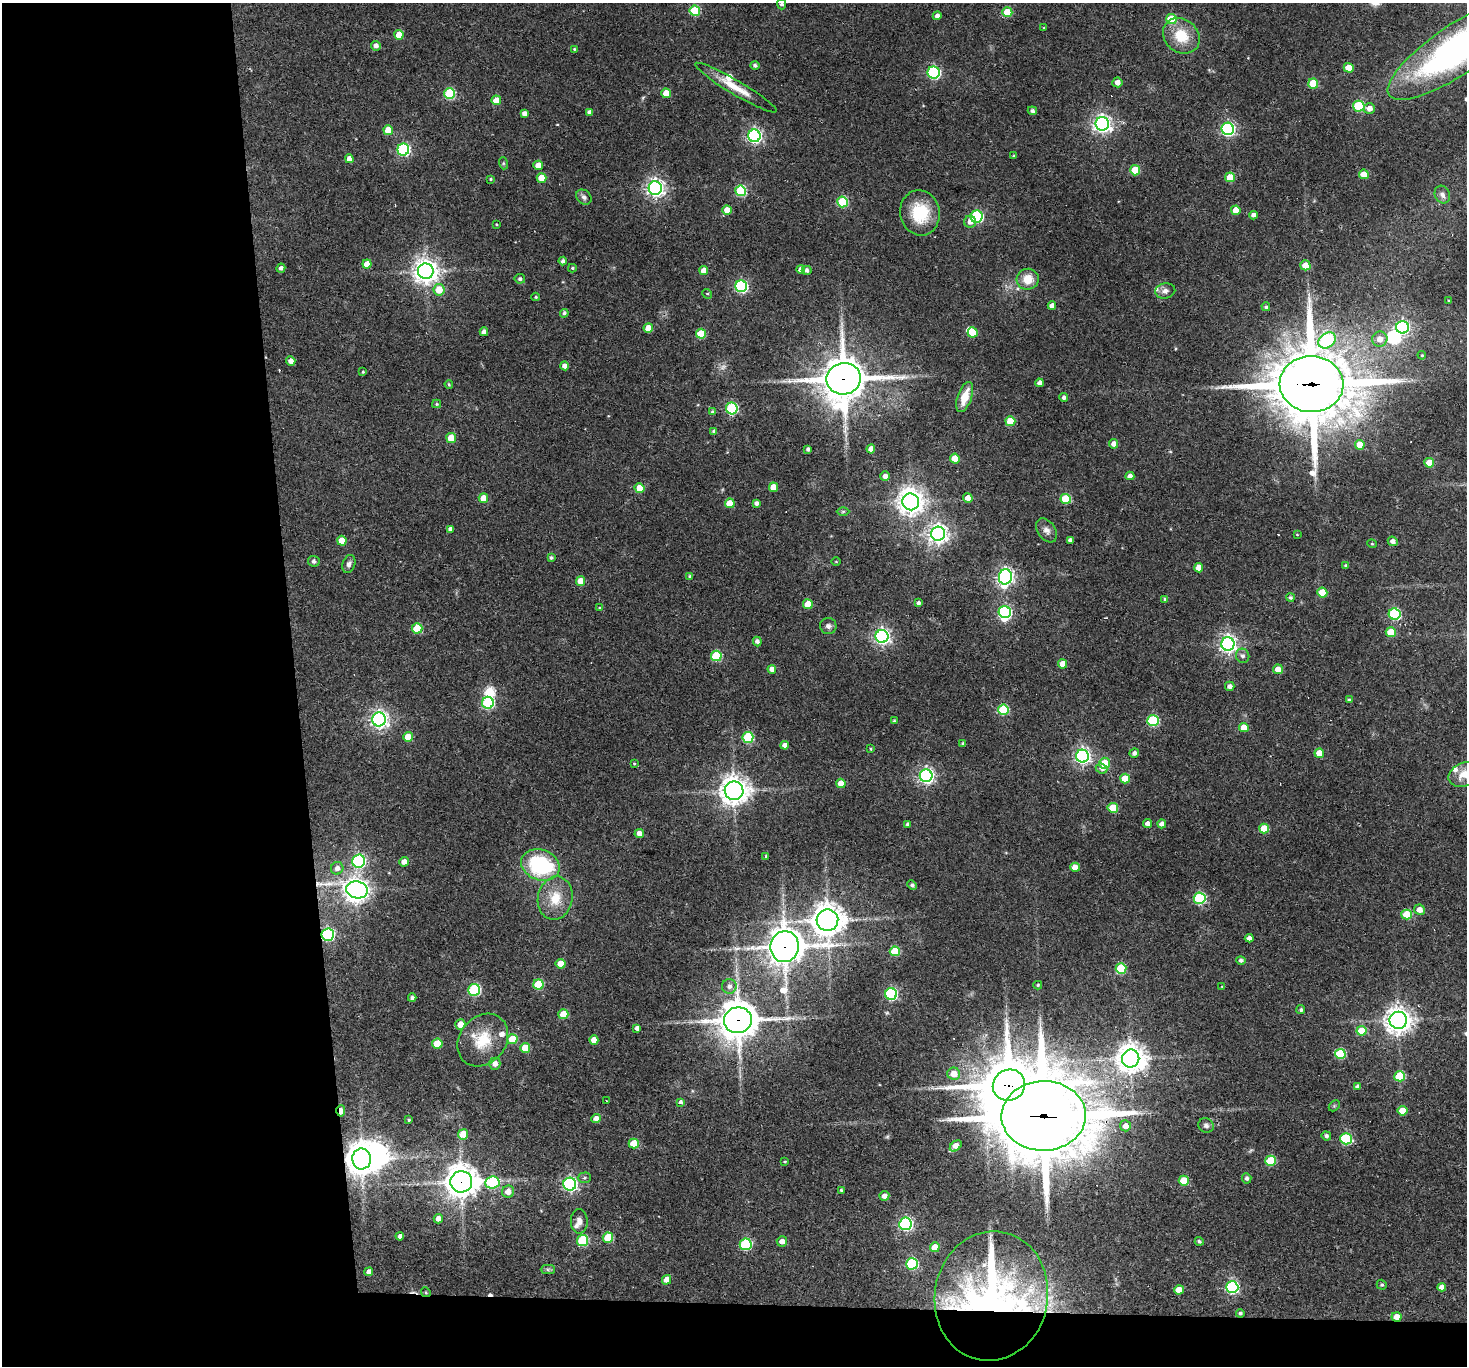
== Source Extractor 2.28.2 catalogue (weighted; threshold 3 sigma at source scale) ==
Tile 7 of 3 x 3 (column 1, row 3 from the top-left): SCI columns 1-1465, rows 159-1522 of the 4396 x 4374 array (HDU 1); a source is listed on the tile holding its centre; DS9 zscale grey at full resolution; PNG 1469 x 1368 px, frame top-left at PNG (2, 3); each listed source drawn as its Kron ellipse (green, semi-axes under 4 px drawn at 4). Shown black and unused: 23% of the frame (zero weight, under 2 of 3 exposures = <1% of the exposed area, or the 3 px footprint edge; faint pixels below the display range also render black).
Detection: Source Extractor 2.28.2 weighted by HDU 2 'WHT'; one run over the whole footprint, this tile lists its part. Background 0.0647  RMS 0.0057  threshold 0.0257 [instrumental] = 3 sigma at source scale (4.5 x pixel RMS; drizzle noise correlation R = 1.50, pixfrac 1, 0.05/0.05 arcsec/px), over >= 5 px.
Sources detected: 296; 3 too faint to see at this stretch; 6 inside a brighter object's white glare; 6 cosmic-ray / hot-pixel residue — neither listed nor drawn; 9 inside a brighter listed object's ellipse — not listed separately; the other 272 listed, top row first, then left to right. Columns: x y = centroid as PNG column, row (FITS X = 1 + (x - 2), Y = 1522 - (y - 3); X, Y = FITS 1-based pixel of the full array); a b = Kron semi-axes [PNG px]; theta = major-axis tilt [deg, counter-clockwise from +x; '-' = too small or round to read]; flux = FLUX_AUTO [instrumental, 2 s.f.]
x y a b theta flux
782 4 5 4 - 1.5
695 11 5 5 - 35
1007 12 5 5 - 16
937 16 4 4 - 2.4
1171 19 5 5 - 21
1044 28 3 2 - 0.41
399 35 5 4 - 11
1181 36 19 16 -41 16
376 46 5 4 - 2.4
574 49 4 4 - 0.55
1458 49 83 25 34 220
755 65 4 4 - 1.4
1349 68 5 5 - 8.1
934 72 6 6 - 92
1117 82 5 5 - 3.7
1313 83 5 5 - 19
736 88 47 7 -31 11
666 93 5 5 - 9.4
450 94 5 5 - 44
496 100 4 4 - 8.2
1359 106 6 5 - 43
1369 108 6 5 - 3.7
1032 111 5 4 - 1.6
590 112 4 4 - 2.2
524 113 4 4 - 2.7
1102 124 7 6 - 250
1228 129 6 6 - 120
388 130 5 5 - 12
754 136 6 6 - 150
403 150 6 6 - 85
1013 156 4 3 - 0.66
349 159 4 4 - 3.6
503 163 6 4 -72 0.78
538 165 5 4 - 5.7
1135 170 5 5 - 19
1364 174 5 4 - 11
1230 177 5 5 - 11
541 178 5 5 - 9.7
490 179 3 3 - 0.66
655 188 7 6 - 250
741 191 5 5 - 43
1442 195 9 7 -64 2.8
584 197 8 6 -45 2
843 202 5 5 - 36
727 210 5 4 - 7.2
1236 210 5 4 - 8.8
920 213 23 19 -79 23
1254 215 4 4 - 2.7
977 217 6 6 - 66
970 222 6 6 - 3.7
496 224 3 2 - 0.42
563 261 4 4 - 1.6
367 264 4 4 - 6.6
1305 265 5 5 - 8.3
281 268 4 4 - 2
572 268 4 3 - 0.74
801 269 4 4 - 2.9
704 270 4 4 - 5.5
807 270 5 4 - 1.8
426 271 8 7 - 540
520 279 5 5 - 1.3
1028 279 11 10 - 8.8
741 286 6 6 - 81
439 290 6 5 - 11
1165 291 10 7 10 2.8
707 294 5 4 - 0.82
536 297 4 3 - 0.66
1449 301 3 3 - 0.66
1052 306 4 4 - 3.5
1266 307 4 4 - 0.89
564 313 4 4 - 1.3
1403 327 6 6 - 97
648 328 4 4 - 7.5
484 332 4 4 - 2.5
973 332 5 5 - 9.8
701 334 5 5 - 18
1380 339 8 7 - 4.7
1327 340 9 7 38 47
1422 355 4 3 - 0.58
291 361 5 4 - 3.5
564 366 4 4 - 3.2
363 372 4 3 - 0.53
844 379 17 15 10 1800
1039 383 4 4 - 2.5
449 384 4 3 - 0.72
1312 384 32 28 -2 4800
965 397 16 7 70 11
1064 397 4 4 - 1.8
437 404 4 4 - 0.77
732 408 6 5 - 56
713 412 4 3 - 0.97
1010 421 5 5 - 17
714 431 4 4 - 1.2
451 438 5 5 - 13
1114 444 5 4 - 3.4
1360 445 5 5 - 10
808 449 4 3 - 1.6
871 449 4 4 - 3.8
955 459 5 4 - 10
1429 463 5 4 - 15
885 476 5 4 - 3.3
1130 476 4 4 - 2.6
773 487 5 4 - 8.1
640 488 5 4 - 11
483 498 5 4 - 7.6
968 498 5 4 - 4.4
1066 499 5 5 - 27
911 502 8 8 - 550
730 503 5 5 - 12
756 503 4 4 - 2
843 511 6 4 1 0.82
451 529 4 4 - 3.2
1047 530 13 9 -55 3.2
938 534 7 7 - 310
1297 534 4 3 - 0.41
1070 540 4 4 - 1.9
342 541 5 4 - 7.8
1393 541 5 4 - 2.8
1372 544 4 4 - 0.7
551 558 4 3 - 1.2
314 561 6 5 - 1.4
836 561 4 3 - 0.46
349 564 9 6 71 2.2
1346 565 4 4 - 0.82
1199 568 4 4 - 6.1
690 576 4 4 - 0.9
1005 577 8 6 80 210
580 581 5 4 - 7
1322 592 5 5 - 14
1290 597 4 4 - 1.2
1165 599 4 4 - 0.98
918 603 4 4 - 1.7
808 604 5 5 - 11
599 608 4 3 - 0.58
1005 612 6 6 - 87
1395 614 6 5 - 59
828 626 8 8 - 2.1
417 628 5 5 - 21
1391 632 5 5 - 13
882 636 6 6 - 190
757 641 5 4 - 2.3
1228 644 6 6 - 250
716 656 5 5 - 35
1243 656 7 6 - 2
1062 664 4 4 - 6.3
772 669 4 4 - 3.4
1278 669 5 5 - 6.5
1230 686 5 4 - 2.5
1349 700 4 3 - 0.86
488 703 6 6 - 64
1003 710 5 5 - 35
379 719 7 7 - 240
894 721 4 3 - 0.85
1153 721 6 5 - 53
1244 727 5 4 - 8.9
408 737 5 4 - 9.6
748 737 5 5 - 44
963 744 4 3 - 1.4
785 745 4 4 - 3.3
871 749 4 3 - 0.46
1134 753 5 4 - 2.1
1319 753 5 4 - 7.5
1082 756 6 6 - 190
634 763 4 3 - 0.65
1104 763 5 5 - 18
1102 768 6 5 - 2.1
1465 774 17 11 22 9.3
926 776 6 6 - 170
1125 778 5 4 - 12
841 783 5 4 - 8.8
734 791 9 9 - 660
1113 808 5 5 - 17
1148 824 4 4 - 3.3
1162 824 4 4 - 2.8
908 825 4 4 - 1.6
1264 828 5 5 - 13
639 833 4 4 - 3.7
766 856 4 3 - 0.84
359 861 6 6 - 110
404 862 5 5 - 4
540 865 20 15 -20 57
1075 867 4 4 - 7.2
337 868 6 6 - 2.9
912 885 5 4 - 1.1
357 890 11 8 -13 480
555 898 22 17 79 15
1200 898 6 6 - 62
1419 910 5 5 - 4.7
1407 914 5 5 - 16
827 920 11 11 - 850
328 935 6 6 - 83
1249 938 4 4 - 2.8
785 947 15 14 - 1200
895 951 5 5 - 22
1241 960 5 4 - 1.5
561 964 5 5 - 9.5
1121 968 5 5 - 30
538 984 5 5 - 26
1038 985 4 4 - 0.69
729 986 7 7 - 2.7
1222 987 3 3 - 0.47
474 990 6 6 - 59
891 994 6 6 - 80
412 998 4 4 - 1.5
1301 1010 4 4 - 1.2
563 1014 5 5 - 15
738 1020 14 13 - 1400
1398 1020 9 8 - 570
460 1024 5 5 - 6.4
637 1028 4 4 - 2.2
1361 1031 5 5 - 16
512 1039 5 5 - 18
483 1040 28 23 50 20
594 1040 5 4 - 5.1
437 1044 5 5 - 16
525 1048 5 5 - 14
1340 1054 5 5 - 31
1131 1059 9 8 - 660
495 1064 6 5 - 3.4
954 1074 6 6 - 8.3
1400 1076 5 5 - 26
1009 1085 16 15 - 2700
1358 1086 4 4 - 2.1
606 1101 3 2 - 0.54
681 1102 4 4 - 1.7
1334 1106 6 4 45 0.75
341 1111 5 3 - 7.4
1403 1111 5 4 - 11
1044 1116 42 35 1 5100
596 1119 5 4 - 4.1
409 1120 3 3 - 0.69
1206 1125 8 7 - 1.7
1125 1126 5 5 - 4.5
463 1134 5 5 - 10
1326 1136 5 4 - 1.6
1346 1139 6 5 - 55
634 1143 5 5 - 13
956 1146 7 4 40 6.1
362 1159 10 9 - 860
785 1161 3 2 - 0.64
1270 1161 5 5 - 30
584 1178 7 5 1 1.1
1247 1178 5 4 - 1.6
1184 1181 5 5 - 18
461 1182 11 11 - 860
492 1183 7 6 - 57
570 1184 6 6 - 140
841 1190 3 3 - 0.79
508 1192 6 6 - 4.9
884 1196 5 4 - 3.9
438 1219 4 4 - 3.1
579 1221 12 8 -89 3.5
905 1224 6 6 - 120
400 1236 4 4 - 2.3
608 1238 5 5 - 19
583 1241 6 5 - 43
782 1241 5 5 - 3.7
1199 1241 4 4 - 1.2
746 1244 6 6 - 62
935 1247 5 5 - 11
912 1264 6 6 - 57
548 1269 7 4 0 1
369 1272 4 4 - 3.1
667 1280 5 4 - 5.7
1382 1285 5 4 - 0.93
1232 1287 6 6 - 91
1442 1287 4 4 - 3
1179 1290 5 4 - 8.5
426 1292 5 4 - 0.71
991 1296 65 56 80 240
1240 1313 4 4 - 1.2
1396 1317 5 4 - 6.5
Overlapping masked pixels (flux is a lower limit): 14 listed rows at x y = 844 379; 1312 384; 357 890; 328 935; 785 947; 738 1020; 1009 1085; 341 1111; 1044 1116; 362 1159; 461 1182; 426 1292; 991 1296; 1396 1317
Isophote crosses this tile's border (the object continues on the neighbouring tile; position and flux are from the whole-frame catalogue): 3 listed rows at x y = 782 4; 1458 49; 1465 774